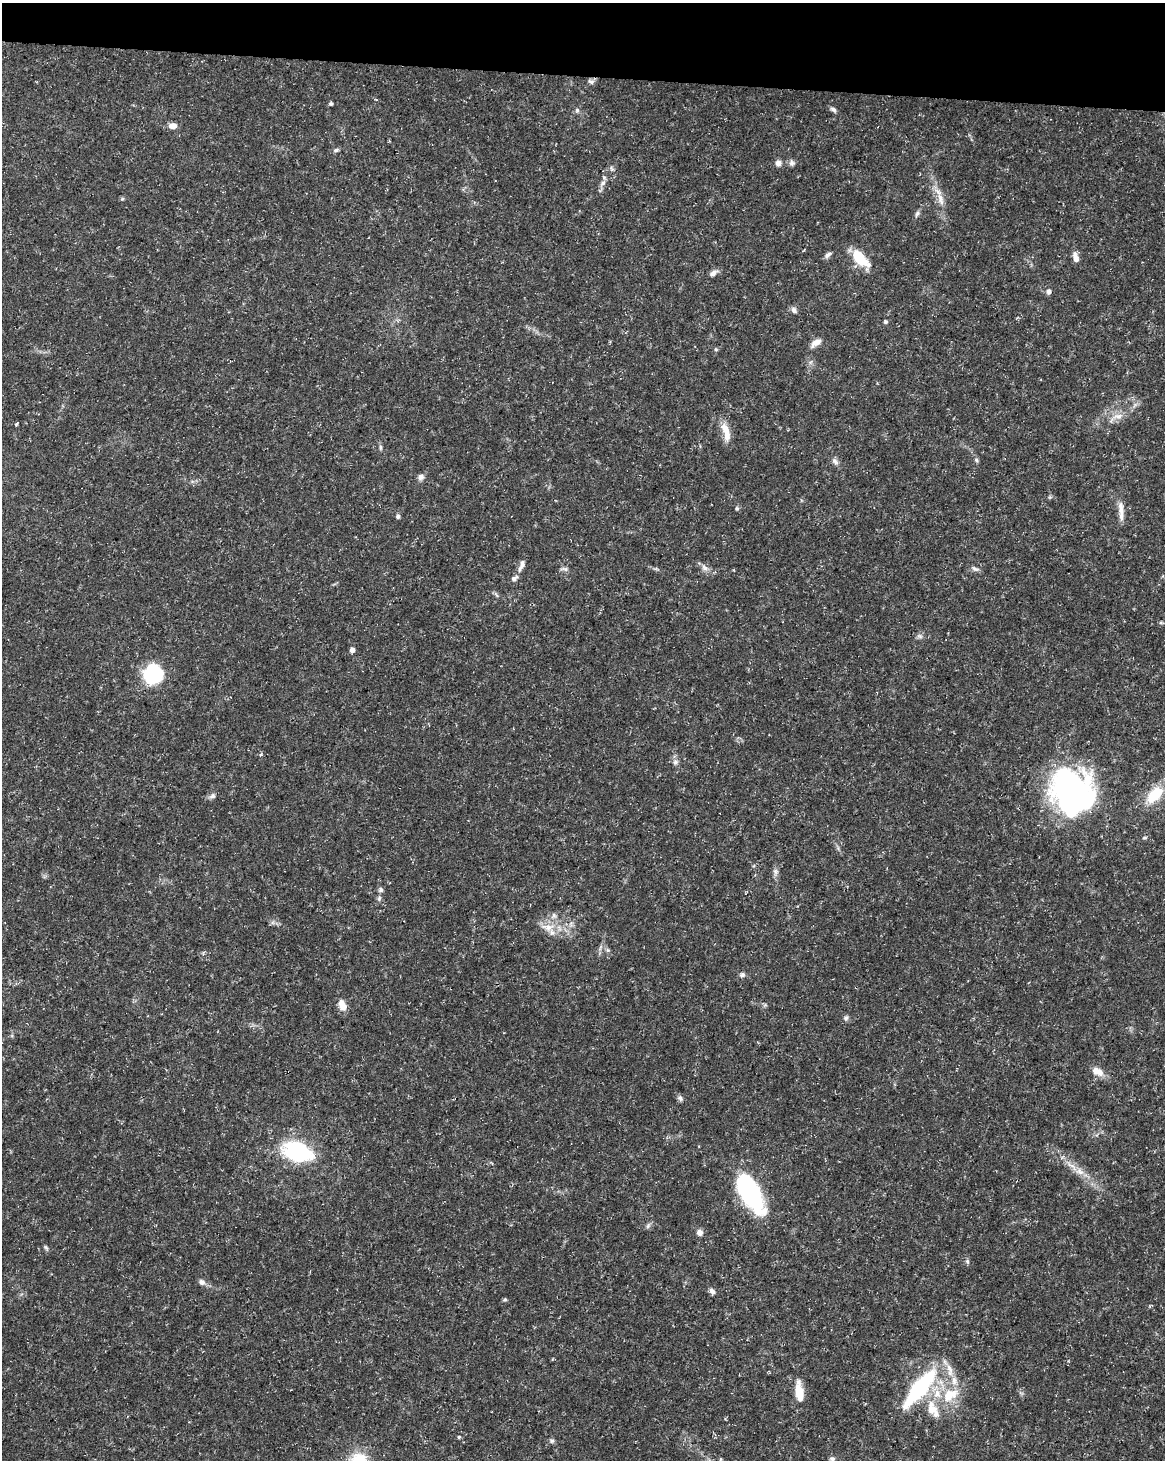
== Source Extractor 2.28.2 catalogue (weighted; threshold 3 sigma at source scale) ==
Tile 2 of 4 x 3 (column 2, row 1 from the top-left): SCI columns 1165-2327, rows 3143-4600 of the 4663 x 4883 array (HDU 1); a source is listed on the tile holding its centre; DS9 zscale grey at full resolution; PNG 1167 x 1462 px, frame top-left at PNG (2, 3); no overlay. Shown black and unused: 5% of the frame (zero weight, under 3 of 5 exposures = <1% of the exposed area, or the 3 px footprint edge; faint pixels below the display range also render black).
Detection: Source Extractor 2.28.2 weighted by HDU 2 'WHT'; one run over the whole footprint, this tile lists its part. Background 0.031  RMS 0.0025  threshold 0.0113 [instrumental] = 3 sigma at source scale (4.5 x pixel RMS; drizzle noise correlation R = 1.50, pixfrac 1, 0.0396/0.0396 arcsec/px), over >= 5 px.
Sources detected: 82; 2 inside a brighter object's white glare — not listed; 4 inside a brighter listed object's ellipse — not listed separately; the other 76 listed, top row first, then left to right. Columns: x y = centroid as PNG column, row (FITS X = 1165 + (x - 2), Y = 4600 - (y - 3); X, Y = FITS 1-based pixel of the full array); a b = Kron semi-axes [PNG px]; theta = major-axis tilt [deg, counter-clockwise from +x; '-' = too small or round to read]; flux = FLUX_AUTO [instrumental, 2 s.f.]
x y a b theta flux
591 81 9 6 -19 0.71
331 103 5 5 - 0.45
833 109 9 5 -41 0.73
577 110 6 6 - 0.54
173 126 8 6 1 2.1
336 150 8 5 16 0.56
778 163 9 8 - 1
792 163 9 7 -80 0.82
612 169 8 5 -61 0.6
603 183 11 6 52 1.1
122 199 5 4 - 0.32
941 199 21 6 -73 2.6
917 214 10 5 57 0.67
828 255 10 5 37 0.75
860 258 23 10 -48 7.6
1076 258 11 6 -74 1.8
713 273 11 6 34 1.3
1049 292 8 6 90 0.79
794 310 8 6 -52 0.95
886 322 5 4 - 0.44
816 343 13 6 35 1.9
716 349 5 4 - 0.33
1135 405 9 3 45 0.64
1118 416 19 8 12 2.6
16 424 4 3 - 0.4
725 428 17 8 -58 2.9
380 447 9 4 -90 0.48
976 460 6 5 - 0.45
835 461 12 6 -50 0.95
421 477 8 7 - 1.1
737 508 6 5 - 0.43
1121 509 22 8 -85 2.4
398 516 6 5 - 0.57
522 564 13 7 75 1.2
705 568 12 7 -36 1.3
564 569 11 5 -6 0.67
975 569 10 6 -28 0.8
514 578 10 6 31 0.84
496 595 9 3 -45 0.44
1161 623 6 4 1 0.34
920 636 8 6 -21 0.7
352 650 5 4 - 1.4
153 673 26 20 27 14
675 762 8 7 - 0.9
1070 790 51 43 -84 62
1154 795 22 12 44 8
212 796 8 6 47 0.86
775 872 9 7 80 0.89
381 890 7 7 - 0.62
379 898 8 5 66 0.56
554 915 7 6 - 0.71
548 927 23 10 -2 4
600 947 10 3 69 0.59
608 950 6 5 - 0.46
742 975 6 6 - 0.7
342 1005 14 7 -71 2.7
846 1018 8 6 74 0.69
1097 1071 16 10 -28 2.5
680 1098 8 6 -58 0.66
297 1151 25 16 -19 29
1080 1171 13 10 -31 2.2
751 1193 36 16 -62 40
648 1226 8 4 46 0.57
700 1232 8 7 - 1.2
46 1247 7 5 -49 0.46
967 1261 6 4 -47 0.43
202 1282 9 7 -23 0.98
712 1291 8 6 -51 0.93
505 1300 5 4 - 0.38
949 1368 19 7 -70 2.4
920 1388 45 13 51 27
799 1391 24 9 -83 4.5
950 1395 25 16 34 8.3
459 1437 5 4 - 0.32
552 1441 7 6 - 0.59
832 1459 7 6 - 0.59
Isophote crosses this tile's border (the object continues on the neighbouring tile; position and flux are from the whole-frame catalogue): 1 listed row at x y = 1154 795